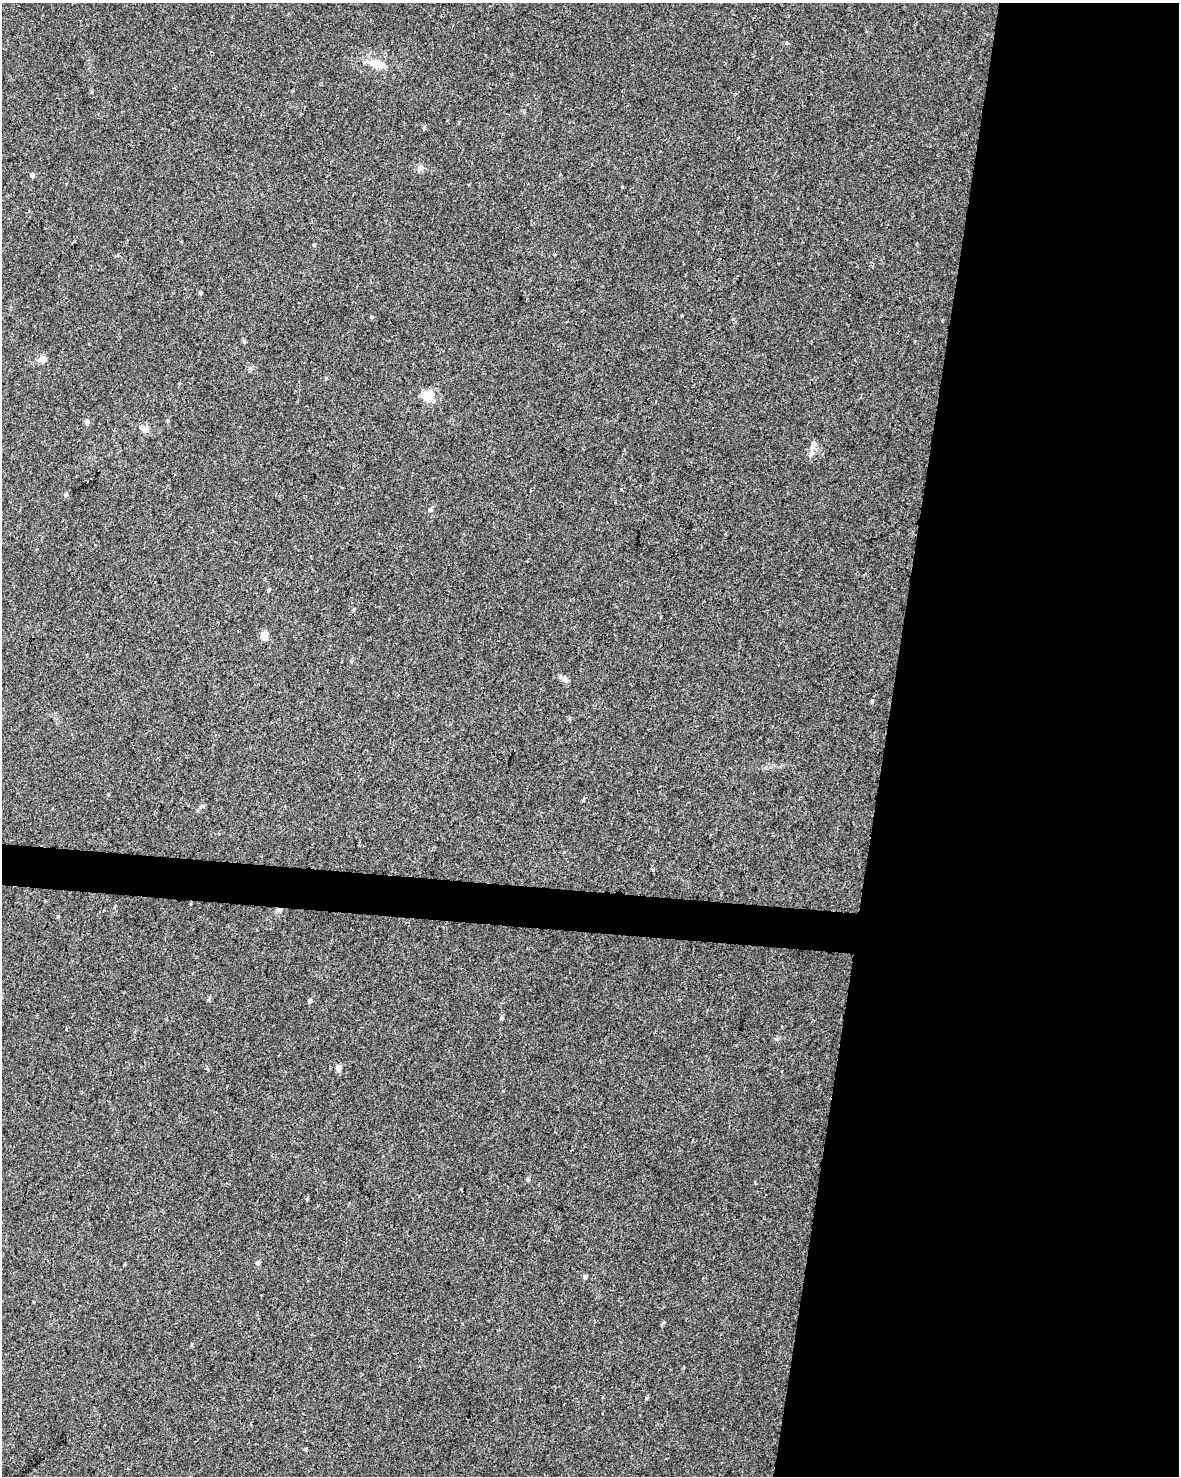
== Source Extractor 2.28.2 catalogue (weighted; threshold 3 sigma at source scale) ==
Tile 8 of 4 x 3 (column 4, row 2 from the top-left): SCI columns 3539-4715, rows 1760-3233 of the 4715 x 4936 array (HDU 1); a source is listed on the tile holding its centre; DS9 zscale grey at full resolution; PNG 1181 x 1478 px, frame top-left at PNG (2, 3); no overlay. Shown black and unused: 27% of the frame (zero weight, under 2 of 3 exposures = <1% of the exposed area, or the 3 px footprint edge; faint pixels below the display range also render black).
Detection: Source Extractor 2.28.2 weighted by HDU 2 'WHT'; one run over the whole footprint, this tile lists its part. Background 0.045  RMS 0.0065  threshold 0.0291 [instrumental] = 3 sigma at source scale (4.5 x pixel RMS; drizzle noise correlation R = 1.50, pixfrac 1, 0.0396/0.0396 arcsec/px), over >= 5 px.
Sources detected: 30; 1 cosmic-ray / hot-pixel residue — not listed; the other 29 listed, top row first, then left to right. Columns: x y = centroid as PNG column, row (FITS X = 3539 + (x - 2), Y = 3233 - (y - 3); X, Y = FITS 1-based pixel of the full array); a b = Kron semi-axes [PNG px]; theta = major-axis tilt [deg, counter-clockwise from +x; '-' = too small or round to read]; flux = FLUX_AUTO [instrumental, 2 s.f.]
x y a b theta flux
377 64 19 11 -19 8.3
424 129 6 4 -77 0.76
738 138 3 2 - 0.58
420 167 6 6 - 1.7
32 175 4 4 - 1.9
200 292 4 4 - 1.7
42 359 11 7 18 3.4
428 395 5 5 - 38
87 422 5 5 - 2.2
145 429 12 8 -19 3.6
813 445 16 7 74 3.7
66 495 6 4 67 0.99
430 510 6 5 - 1.1
269 590 4 3 - 0.8
354 609 4 3 - 0.69
264 635 5 4 - 13
564 679 7 4 -71 1.4
872 701 4 4 - 0.65
583 800 5 3 - 0.62
564 852 3 3 - 1.1
58 917 5 3 - 0.66
310 1001 5 5 - 1.3
501 1018 5 4 - 0.87
338 1068 6 5 - 4.4
528 1180 5 5 - 0.9
307 1199 5 3 - 0.62
258 1263 6 5 - 1.2
585 1277 5 5 - 1.5
646 1398 5 3 - 0.72
Unlisted compact peaks at least as high as the median listed source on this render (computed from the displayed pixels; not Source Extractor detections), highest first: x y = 314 245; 326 378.